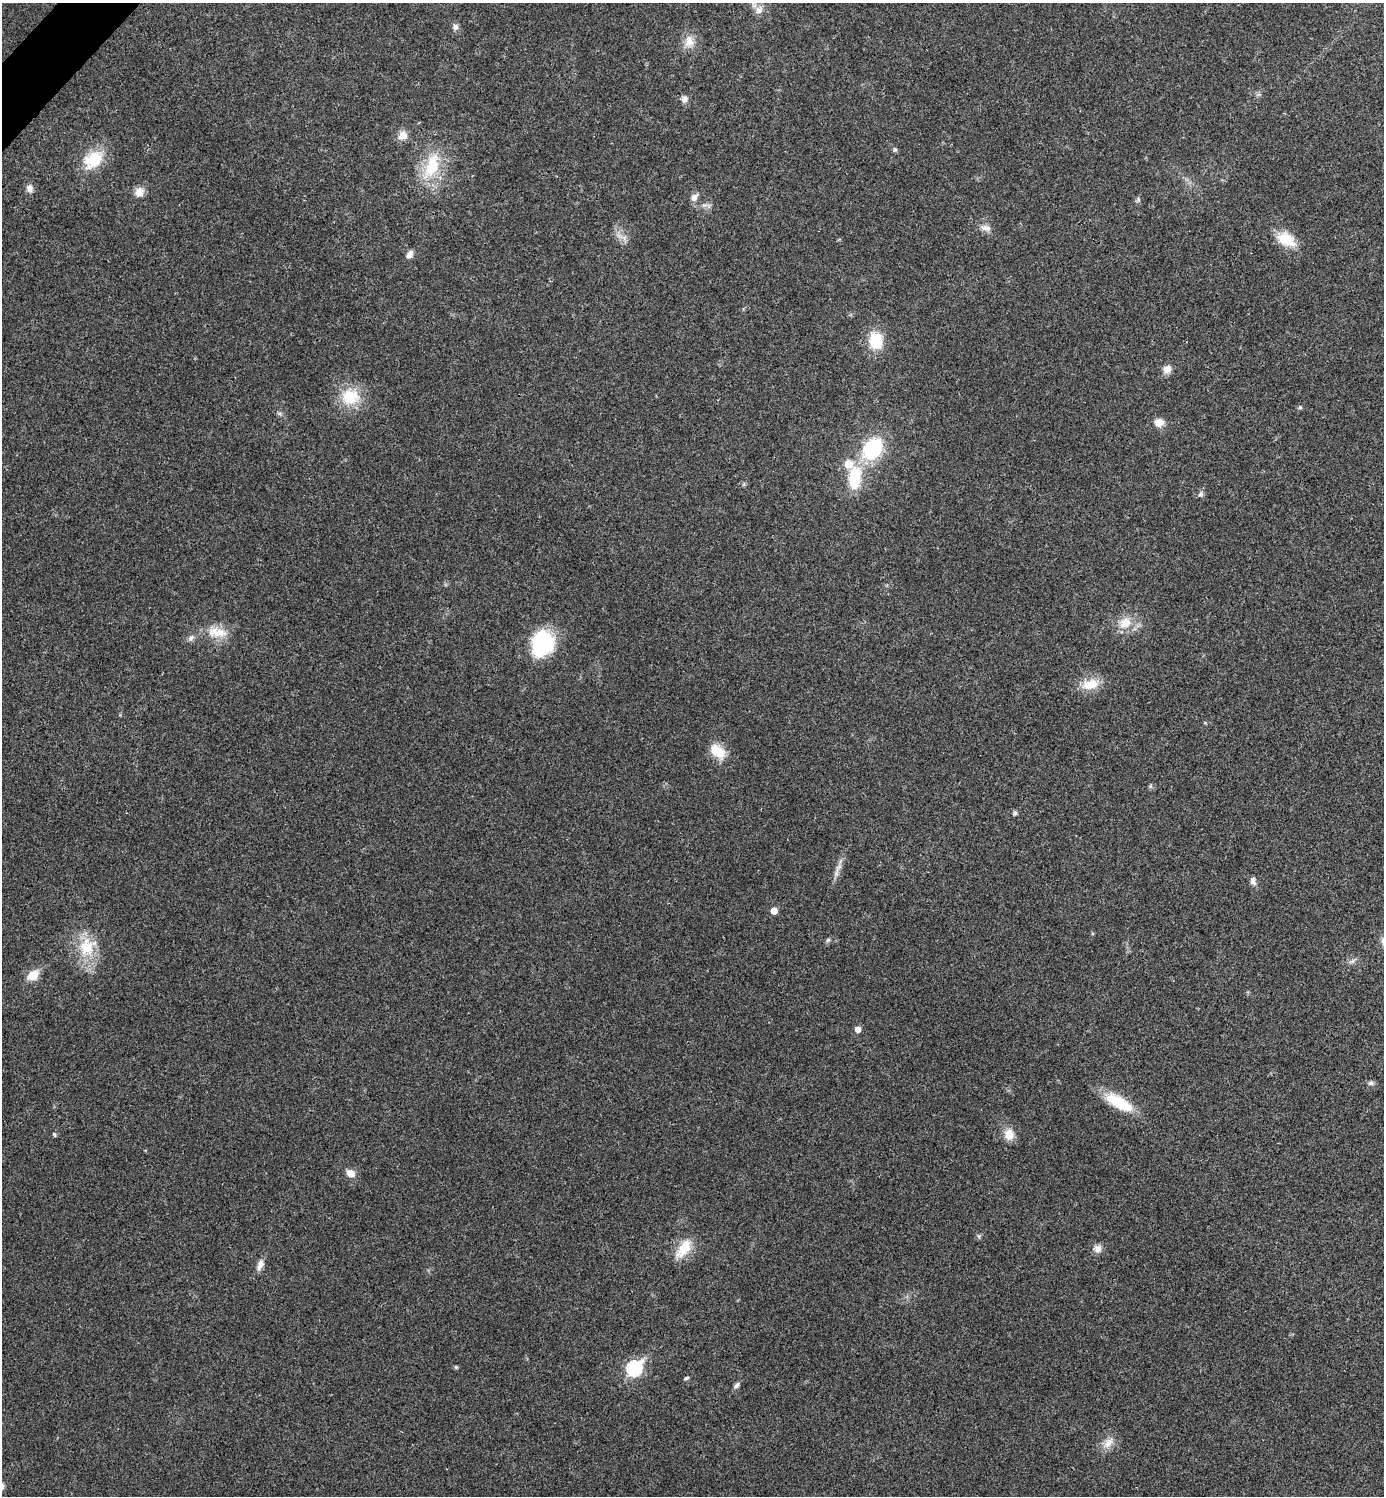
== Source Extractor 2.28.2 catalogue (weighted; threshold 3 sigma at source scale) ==
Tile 11 of 4 x 4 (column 3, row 3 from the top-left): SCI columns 2921-4302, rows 1501-2994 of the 5984 x 5984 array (HDU 1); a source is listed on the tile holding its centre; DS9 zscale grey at full resolution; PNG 1386 x 1498 px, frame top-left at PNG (2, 3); no overlay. Shown black and unused: <1% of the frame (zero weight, under 3 of 4 exposures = <1% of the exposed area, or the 3 px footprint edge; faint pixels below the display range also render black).
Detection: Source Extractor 2.28.2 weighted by HDU 2 'WHT'; one run over the whole footprint, this tile lists its part. Background 0.0203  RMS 0.004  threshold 0.0182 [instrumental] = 3 sigma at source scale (4.5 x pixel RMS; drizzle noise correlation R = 1.50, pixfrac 1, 0.05/0.05 arcsec/px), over >= 5 px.
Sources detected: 54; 1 inside a brighter listed object's ellipse — not listed separately; the other 53 listed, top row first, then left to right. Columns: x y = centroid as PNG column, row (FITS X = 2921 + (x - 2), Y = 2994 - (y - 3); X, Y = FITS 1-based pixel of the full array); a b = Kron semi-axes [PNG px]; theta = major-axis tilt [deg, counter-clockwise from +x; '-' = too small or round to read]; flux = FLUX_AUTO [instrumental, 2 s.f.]
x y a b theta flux
759 10 13 10 57 3.1
455 27 8 7 - 1.6
689 42 18 13 88 5
684 99 9 7 -80 2.1
403 135 13 11 29 3.6
895 149 7 5 -89 0.72
93 159 27 19 38 14
432 166 39 18 69 19
29 188 10 8 86 2.1
139 192 13 12 - 3.3
694 197 10 8 46 2.4
1138 199 6 5 - 0.79
704 205 9 4 5 1.2
986 228 13 8 -9 2.5
1286 239 23 15 -28 10
410 254 10 7 56 2
875 341 15 12 -84 15
1167 369 10 9 - 3.1
350 396 23 20 -6 14
1300 407 5 5 - 0.59
1159 423 12 10 6 3.5
872 449 20 15 52 32
855 478 30 16 85 17
1201 494 8 6 61 1.1
1125 623 17 14 24 7.2
217 632 30 14 -6 8.6
191 638 11 6 45 1.4
542 643 27 22 69 31
1090 684 24 13 12 7.9
718 751 24 14 -41 7.9
1150 786 6 4 -72 0.59
1015 813 5 5 - 1.1
838 869 28 6 65 3.1
1253 881 11 7 -74 1.7
774 911 5 5 - 4.7
828 940 7 4 45 0.74
87 947 28 24 71 15
1352 961 10 5 24 1.2
33 975 14 10 36 5.9
858 1029 5 5 - 3.1
1371 1083 9 6 -4 1.1
1119 1102 36 13 -30 16
1009 1134 13 11 -88 5.1
54 1135 6 4 -70 0.52
351 1173 7 6 - 4.9
684 1248 26 12 55 9.2
1098 1248 9 9 - 2.6
260 1265 15 8 71 2.5
456 1367 6 5 - 0.54
634 1368 8 7 - 71
686 1378 6 4 15 0.68
736 1385 9 5 45 1.3
1108 1443 18 10 52 4